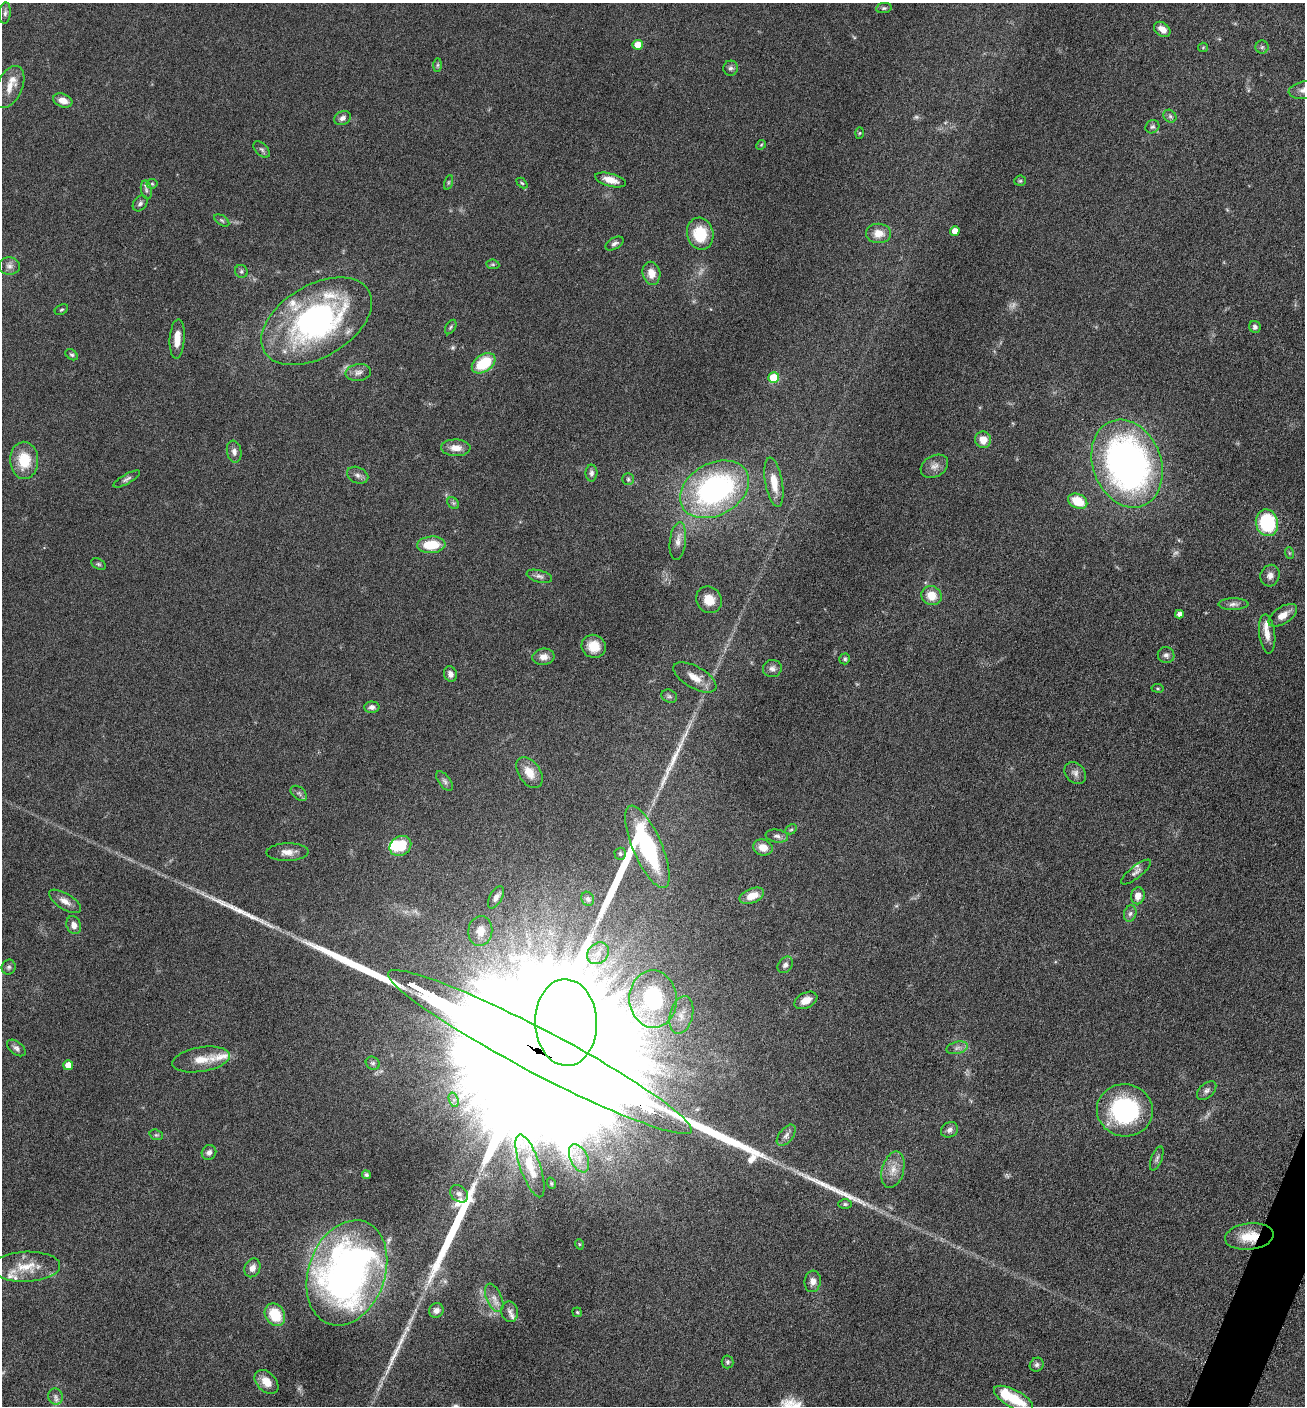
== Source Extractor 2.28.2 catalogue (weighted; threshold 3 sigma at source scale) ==
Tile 6 of 4 x 4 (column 2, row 2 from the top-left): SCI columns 1589-2891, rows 2814-4217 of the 5649 x 5632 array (HDU 1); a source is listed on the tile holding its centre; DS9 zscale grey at full resolution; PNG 1307 x 1408 px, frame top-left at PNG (2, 3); each listed source drawn as its Kron ellipse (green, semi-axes under 4 px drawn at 4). Shown black and unused: <1% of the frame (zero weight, under 6 of 12 exposures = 1% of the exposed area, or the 3 px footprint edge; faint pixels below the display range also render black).
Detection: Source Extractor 2.28.2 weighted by HDU 2 'WHT'; one run over the whole footprint, this tile lists its part. Background 0.0873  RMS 0.0038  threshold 0.0156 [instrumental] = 3 sigma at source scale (4.09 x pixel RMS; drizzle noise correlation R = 1.36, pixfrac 0.8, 0.05/0.05 arcsec/px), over >= 5 px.
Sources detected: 165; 3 too faint to see at this stretch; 8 long thin detections or spike segments (spike, bleed or trail) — neither listed nor drawn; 11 inside a brighter listed object's ellipse — not listed separately; the other 143 listed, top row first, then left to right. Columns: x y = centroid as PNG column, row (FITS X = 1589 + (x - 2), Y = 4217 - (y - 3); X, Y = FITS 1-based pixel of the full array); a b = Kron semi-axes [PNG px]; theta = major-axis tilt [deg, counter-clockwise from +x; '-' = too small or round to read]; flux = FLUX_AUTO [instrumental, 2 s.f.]
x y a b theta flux
884 8 8 5 9 0.74
5 13 10 5 84 1.1
1162 29 9 6 -37 2.9
638 45 5 5 - 5.7
1203 47 5 4 - 0.42
1262 47 6 6 - 0.79
437 65 7 4 89 0.66
731 68 7 7 - 1
9 87 22 12 65 4.7
1304 90 15 8 10 2.6
63 100 10 6 -21 3.2
1170 116 7 5 -44 0.87
342 118 8 7 - 1.5
1152 127 7 6 - 0.83
860 133 6 4 88 0.4
761 145 5 4 - 0.47
262 149 10 6 -44 0.88
611 180 16 6 -15 3.8
1020 181 5 5 - 0.54
448 182 7 3 71 0.5
522 183 6 4 -44 0.45
152 184 5 5 - 0.49
146 190 9 5 -78 0.97
140 203 9 6 50 1.1
222 220 8 4 -33 0.68
955 231 5 5 - 4.2
879 233 12 10 0 4.5
700 234 16 13 -77 13
614 244 10 5 31 1.2
493 264 6 4 -7 0.52
9 266 10 8 -2 1.9
241 271 7 6 - 0.93
651 273 11 9 -78 4
61 310 7 5 30 0.54
317 321 61 36 31 94
451 327 8 4 59 0.64
1255 327 6 5 - 1.1
177 339 19 7 86 4.6
72 355 7 5 -36 0.68
484 363 13 8 35 14
358 372 13 8 8 2
774 378 5 5 - 14
983 440 8 8 - 4.6
456 448 15 8 -2 3.7
234 452 11 7 -80 1.9
24 460 18 14 -88 10
1127 464 45 34 -70 150
934 466 14 10 29 2.6
591 473 8 6 89 1.2
358 475 11 8 -24 1.6
127 479 15 5 29 1.1
628 479 6 6 - 0.74
774 482 25 8 -80 6.7
714 489 37 26 29 78
1078 501 10 7 -27 9.6
453 503 6 5 - 0.7
1267 523 13 11 -77 28
678 541 19 8 83 2.7
431 545 14 8 4 10
1289 553 6 3 -71 0.45
98 564 8 5 -27 0.66
539 576 13 6 -14 1.3
1270 576 11 9 68 2.1
931 596 10 9 - 5.2
709 600 14 12 -53 5.6
1233 604 15 6 1 1.6
1179 614 4 4 - 1.5
1283 615 16 8 33 3.9
1267 634 19 8 -84 3.4
594 646 12 11 - 5.8
1166 655 8 8 - 1.3
543 657 11 8 7 2.9
845 659 5 5 - 0.74
772 668 9 8 - 1.6
450 674 8 6 -71 1.5
695 677 24 11 -29 4.7
1158 688 6 3 -8 0.4
669 696 8 6 -26 0.91
372 707 7 5 1 1.5
529 772 17 11 -57 5.2
1075 773 12 9 -46 1.8
445 781 11 6 -53 1.3
299 793 9 6 -40 0.98
791 829 6 4 28 0.6
777 836 11 6 -9 1.4
400 846 11 9 34 12
647 847 44 14 -67 44
763 847 10 8 -16 3.6
287 852 21 9 1 3.3
620 854 6 6 - 0.8
1136 872 18 6 38 1.6
752 896 13 7 21 4.8
1138 896 8 7 - 3
496 897 12 6 60 1.6
588 899 7 6 - 0.87
65 901 18 8 -31 2.9
1130 914 8 6 72 1.2
74 925 9 7 -66 2.1
480 931 15 12 83 4.2
598 953 12 10 42 3.4
785 965 9 6 53 1.3
9 967 7 7 - 0.95
653 999 29 24 -88 28
806 1000 12 7 26 3.4
681 1015 19 11 75 4.4
566 1022 43 31 -88 3600
16 1048 11 6 -38 1.3
957 1048 11 6 14 1.5
540 1052 171 22 -28 150000
201 1059 29 12 9 6.5
373 1063 7 6 - 0.82
68 1065 5 5 - 5.2
1207 1091 11 7 43 1.4
454 1100 7 4 -72 1.1
1125 1110 28 26 -10 43
949 1130 9 7 31 1.5
156 1135 7 5 -18 0.6
786 1135 12 7 51 1.7
209 1152 8 7 - 1.5
579 1158 15 8 -64 3.9
1157 1159 13 5 69 1.1
530 1166 33 10 -71 7.8
893 1170 18 11 75 4.3
366 1175 4 4 - 0.76
551 1183 6 3 -72 0.42
459 1194 10 7 -42 1.7
845 1204 6 5 - 0.71
1249 1236 24 13 6 9.1
579 1244 5 3 - 0.32
26 1267 34 15 2 8.9
252 1268 10 7 65 2.4
347 1273 54 38 70 170
813 1281 11 8 83 2.3
494 1298 15 7 -67 2.5
436 1310 7 7 - 1.6
510 1312 10 8 -79 1.6
577 1312 5 4 - 0.45
275 1315 12 9 -56 11
728 1362 6 6 - 0.73
1037 1365 7 6 - 0.93
266 1382 14 9 -46 4.7
55 1397 8 7 - 1.3
1013 1399 22 9 -28 12
Overlapping masked pixels (flux is a lower limit): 2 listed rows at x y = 540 1052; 1249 1236
Isophote crosses this tile's border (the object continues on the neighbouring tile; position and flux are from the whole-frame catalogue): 1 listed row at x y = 1304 90